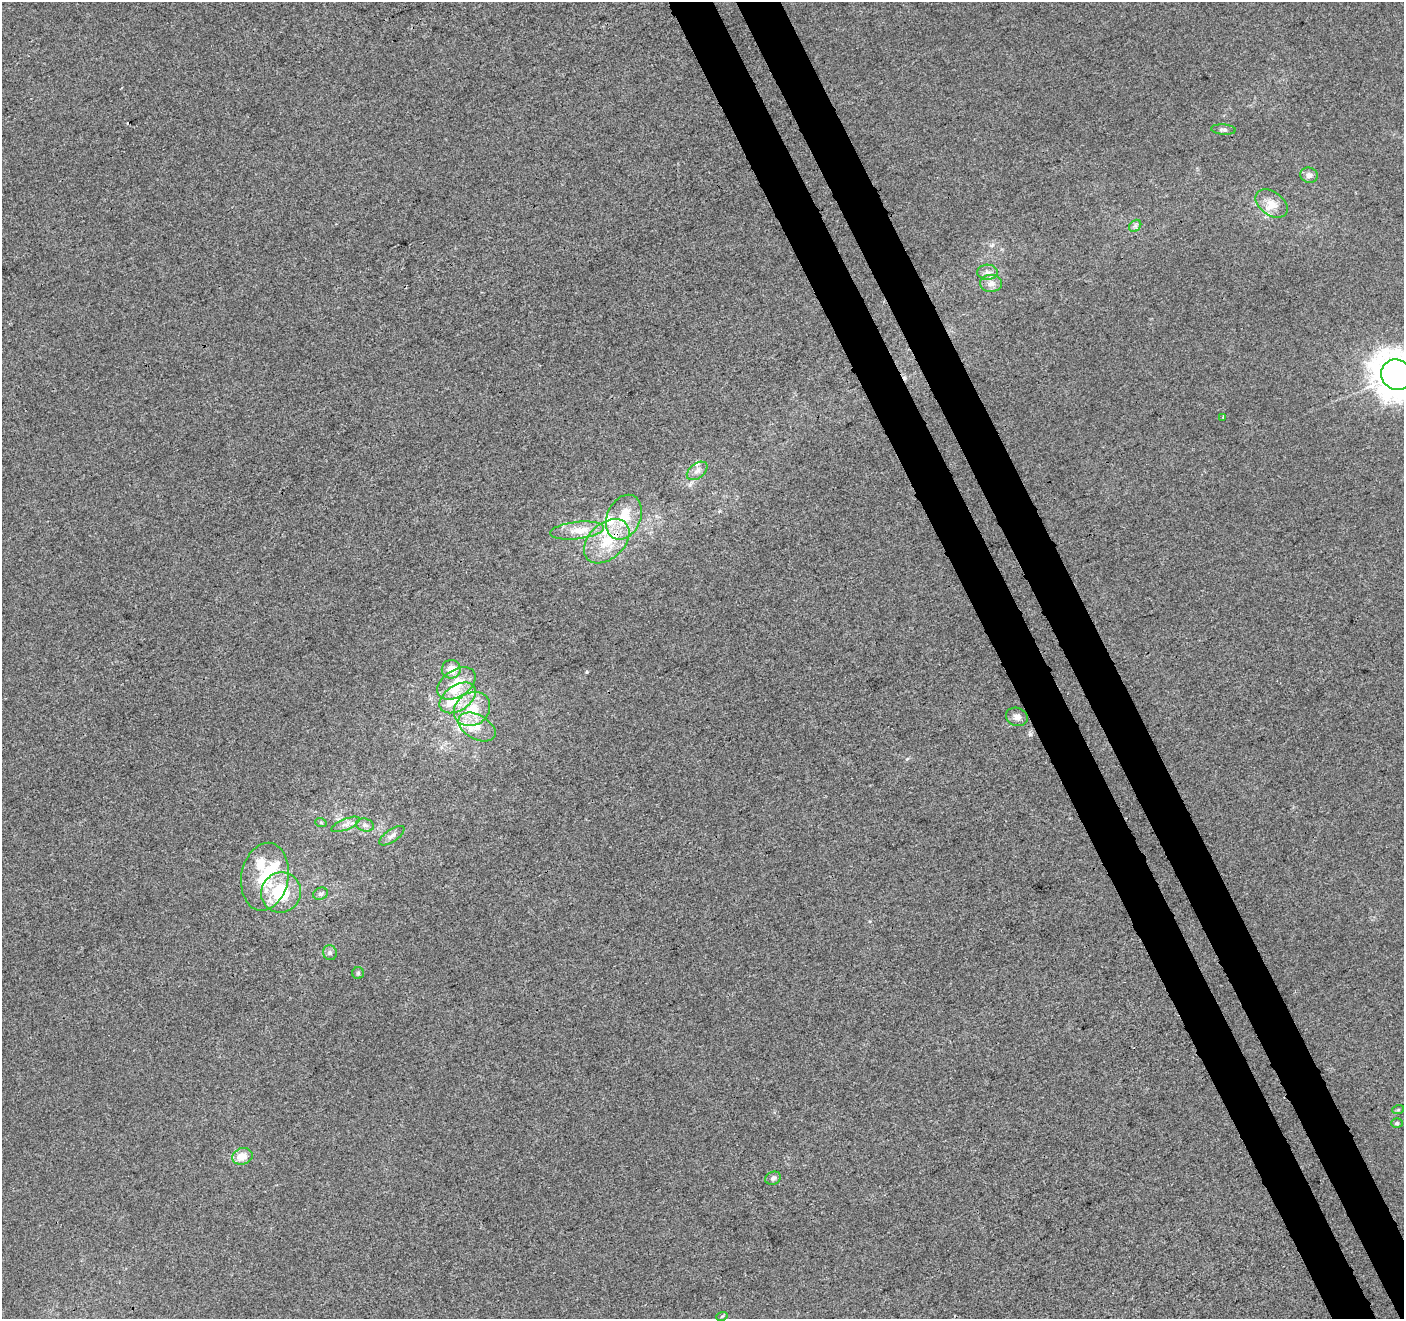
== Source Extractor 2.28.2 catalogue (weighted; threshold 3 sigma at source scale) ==
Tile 6 of 4 x 4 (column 2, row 2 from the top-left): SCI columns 1459-2860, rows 2805-4121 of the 5718 x 5551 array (HDU 1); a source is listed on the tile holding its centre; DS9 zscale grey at full resolution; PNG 1406 x 1321 px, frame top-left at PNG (2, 2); each listed source drawn as its Kron ellipse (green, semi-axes under 4 px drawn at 4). Shown black and unused: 6% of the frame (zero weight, under 3 of 4 exposures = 5% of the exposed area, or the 3 px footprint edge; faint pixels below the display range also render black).
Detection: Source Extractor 2.28.2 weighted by HDU 2 'WHT'; one run over the whole footprint, this tile lists its part. Background -5.36e-04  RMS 0.0047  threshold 0.021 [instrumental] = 3 sigma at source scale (4.5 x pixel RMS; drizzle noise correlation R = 1.50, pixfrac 1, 0.0396/0.0396 arcsec/px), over >= 5 px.
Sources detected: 44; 1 inside a brighter object's white glare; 1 cosmic-ray / hot-pixel residue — neither listed nor drawn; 10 inside a brighter listed object's ellipse — not listed separately; the other 32 listed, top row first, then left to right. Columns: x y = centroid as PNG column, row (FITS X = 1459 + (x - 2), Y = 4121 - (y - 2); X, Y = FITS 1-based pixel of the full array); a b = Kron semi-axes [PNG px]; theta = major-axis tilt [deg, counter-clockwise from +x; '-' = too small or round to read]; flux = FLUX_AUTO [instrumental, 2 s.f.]
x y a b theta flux
1223 129 12 5 -4 1.3
1309 175 9 7 -16 2.2
1271 204 18 11 -36 6.6
1135 226 7 5 45 1.2
987 272 10 7 -2 2.4
991 283 11 8 -1 3.3
1396 375 16 15 - 890
1223 417 3 2 - 0.41
697 471 12 7 38 2.4
624 517 23 16 66 15
577 531 27 8 6 7.4
607 541 26 17 43 18
451 669 9 9 - 5.9
456 683 21 13 33 11
458 698 20 12 34 10
472 709 19 16 35 13
1017 717 11 9 -18 2.4
477 727 20 12 -29 8.1
321 823 6 3 -20 0.55
345 824 15 5 22 2.5
365 825 9 6 -16 1.6
392 836 15 6 34 2.2
265 877 34 23 80 23
281 892 20 19 - 25
320 894 8 6 20 1.4
330 953 7 7 - 1.3
358 973 6 6 - 0.85
1398 1110 6 4 19 0.61
1397 1123 6 5 - 0.74
242 1156 10 8 17 5.9
773 1178 8 6 24 1.4
722 1316 6 3 19 0.48
Overlapping masked pixels (flux is a lower limit): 2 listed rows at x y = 607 541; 1017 717
Isophote crosses this tile's border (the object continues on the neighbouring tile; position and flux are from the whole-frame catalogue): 1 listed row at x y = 1396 375
Unlisted compact peaks at least as high as the median listed source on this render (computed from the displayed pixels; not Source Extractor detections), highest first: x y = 587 672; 907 759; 992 245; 870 921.